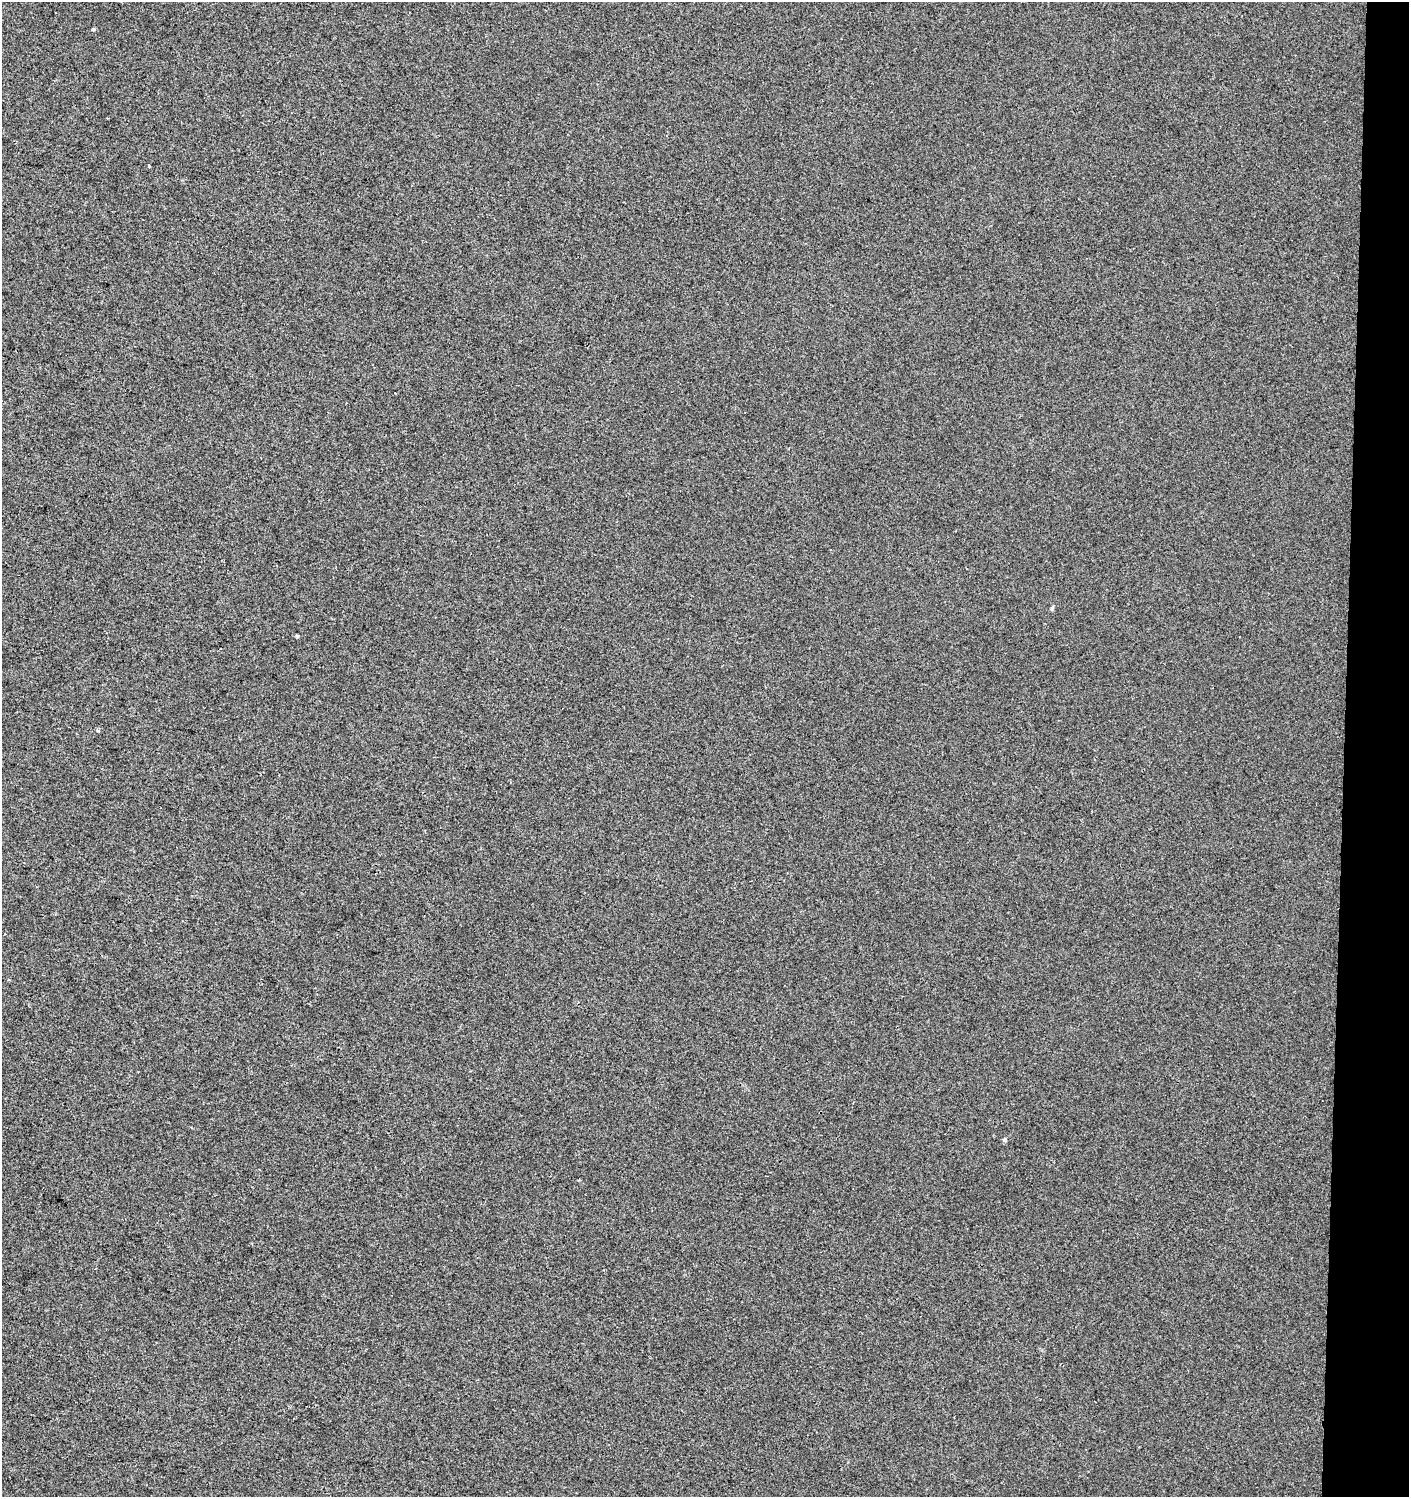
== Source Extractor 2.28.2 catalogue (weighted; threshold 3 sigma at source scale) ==
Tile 6 of 3 x 3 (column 3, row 2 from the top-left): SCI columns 3098-4504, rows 1496-2990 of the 4734 x 4494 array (HDU 1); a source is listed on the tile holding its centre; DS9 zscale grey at full resolution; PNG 1411 x 1499 px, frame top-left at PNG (2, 2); no overlay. Shown black and unused: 5% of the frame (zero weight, under 2 of 3 exposures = <1% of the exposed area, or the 3 px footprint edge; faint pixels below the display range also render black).
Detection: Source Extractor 2.28.2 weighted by HDU 2 'WHT'; one run over the whole footprint, this tile lists its part. Background 0.00371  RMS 0.0062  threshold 0.0277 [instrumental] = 3 sigma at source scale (4.5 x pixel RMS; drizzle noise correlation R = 1.50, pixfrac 1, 0.0396/0.0396 arcsec/px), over >= 5 px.
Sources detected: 5; all 5 listed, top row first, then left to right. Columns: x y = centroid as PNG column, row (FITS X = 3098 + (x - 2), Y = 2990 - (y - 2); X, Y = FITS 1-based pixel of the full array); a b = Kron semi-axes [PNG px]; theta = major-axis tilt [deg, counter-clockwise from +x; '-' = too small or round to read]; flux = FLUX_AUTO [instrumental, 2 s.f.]
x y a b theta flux
93 29 4 4 - 0.95
149 166 3 2 - 1.2
1052 608 6 4 75 0.99
297 636 4 3 - 0.88
1005 1140 4 4 - 2.3